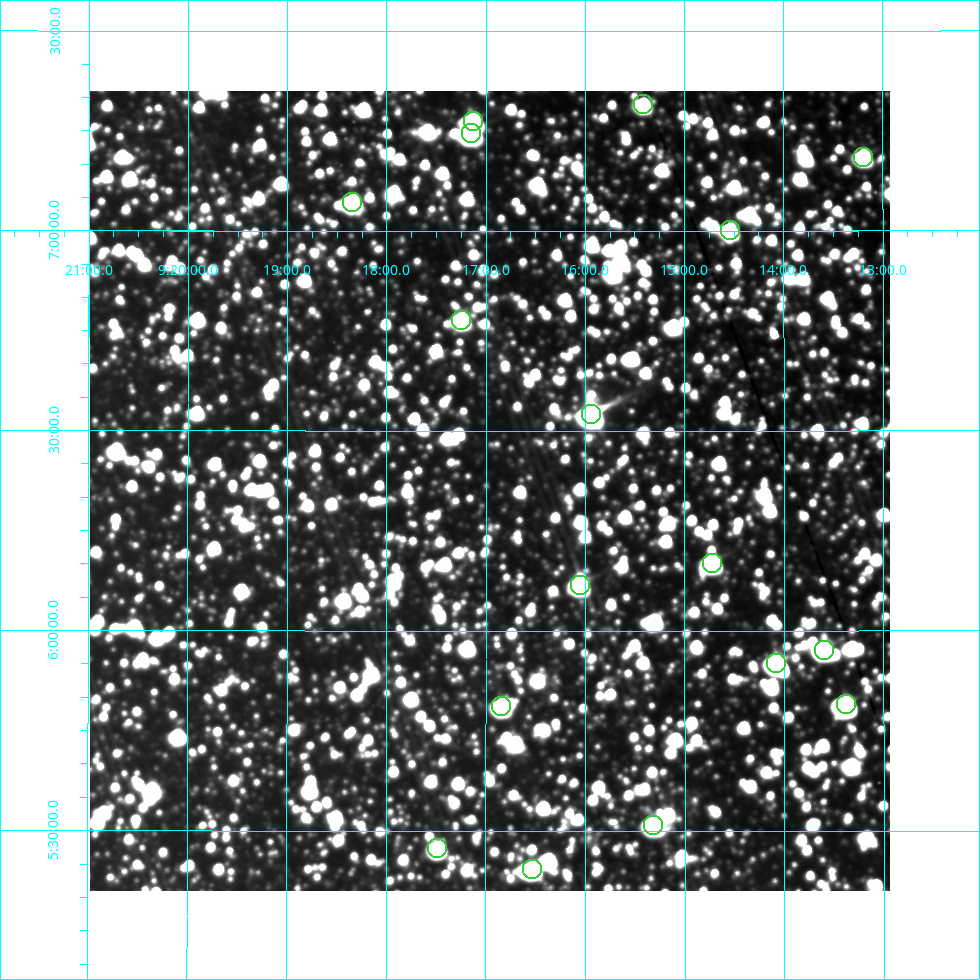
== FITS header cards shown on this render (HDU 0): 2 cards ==
NAXIS1  =                  800
NAXIS2  =                  800

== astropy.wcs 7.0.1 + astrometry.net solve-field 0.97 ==
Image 800 x 800 px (HDU 0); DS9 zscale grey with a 90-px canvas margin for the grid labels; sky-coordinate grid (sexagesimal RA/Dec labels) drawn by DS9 from the SOLVED WCS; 17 Tycho-2 reference stars matched to detected sources circled (green)
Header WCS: RA---AIT/DEC--AIT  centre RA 09:16:58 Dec +06:21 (139.24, +6.35 deg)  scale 9 arcsec/px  FOV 120.0' x 120.0'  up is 0 deg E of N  parity normal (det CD < 0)
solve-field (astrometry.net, Tycho-2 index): SOLVED blind (the header's WCS was not the basis of the solution)
Solved WCS: RA---TAN-SIP/DEC--TAN-SIP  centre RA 09:16:58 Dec +06:21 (139.24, +6.35 deg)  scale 9 arcsec/px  FOV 120.0' x 120.0'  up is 0 deg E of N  parity normal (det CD < 0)
Header WCS and blind solve agree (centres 1.4 arcsec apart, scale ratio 1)
Tycho-2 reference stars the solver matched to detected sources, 17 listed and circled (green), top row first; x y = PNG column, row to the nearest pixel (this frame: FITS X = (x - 90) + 1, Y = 800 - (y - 91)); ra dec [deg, ICRS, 3 dp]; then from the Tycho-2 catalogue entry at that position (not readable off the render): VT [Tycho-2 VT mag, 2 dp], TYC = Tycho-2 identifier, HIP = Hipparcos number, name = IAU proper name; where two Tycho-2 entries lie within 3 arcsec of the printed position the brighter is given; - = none
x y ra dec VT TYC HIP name
643 104 138.853 +7.317 9.66 233-325-1 - -
473 121 139.282 +7.275 8.32 233-357-1 - -
471 133 139.288 +7.246 8.03 233-371-1 - -
863 157 138.298 +7.185 9.69 233-256-1 - -
352 202 139.587 +7.073 8.66 233-778-1 45653 -
730 230 138.635 +7.002 9.44 233-1362-1 - -
461 320 139.311 +6.778 9.66 233-1131-1 - -
591 414 138.985 +6.541 8.01 233-762-1 45471 -
712 563 138.680 +6.170 8.99 233-473-1 45366 -
580 585 139.014 +6.115 9.19 233-58-1 - -
824 650 138.400 +5.953 8.90 233-1267-1 - -
776 663 138.519 +5.920 8.35 233-1702-1 - -
846 704 138.345 +5.816 7.29 233-1024-1 45252 -
501 706 139.211 +5.812 9.17 233-632-1 - -
653 825 138.830 +5.515 9.16 233-928-1 45420 -
437 848 139.371 +5.457 9.04 233-1293-1 - -
532 869 139.134 +5.405 9.12 233-1391-1 - -